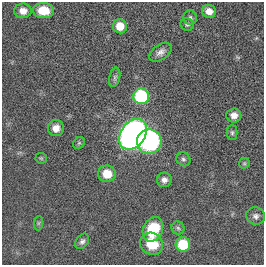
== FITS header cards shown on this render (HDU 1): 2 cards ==
NAXIS1  =                  262
NAXIS2  =                  263

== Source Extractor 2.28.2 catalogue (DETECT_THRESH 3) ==
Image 262 x 263 px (HDU 1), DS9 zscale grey, 1 PNG px = 1 image px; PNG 266 x 267 px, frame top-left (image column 1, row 263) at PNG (2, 2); each listed source drawn as its Kron ellipse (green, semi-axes under 4 px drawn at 4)
Background 0.00266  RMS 0.05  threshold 0.151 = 3 sigma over >= 5 px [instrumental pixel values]
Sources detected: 27; all 27 listed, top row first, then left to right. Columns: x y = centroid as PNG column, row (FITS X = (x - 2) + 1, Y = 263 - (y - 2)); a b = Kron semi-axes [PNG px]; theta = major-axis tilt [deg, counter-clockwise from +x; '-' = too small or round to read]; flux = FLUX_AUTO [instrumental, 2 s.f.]
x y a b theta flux
43 10 10 7 -4 64
23 11 8 7 - 27
209 11 7 6 - 28
190 17 7 6 - 8.7
187 24 7 6 - 7.1
120 26 7 7 - 57
161 52 12 7 35 18
115 77 10 5 77 8.8
141 96 8 8 - 310
234 115 7 7 - 20
56 128 8 8 - 28
232 133 7 5 -90 6.7
133 134 17 12 55 2100
149 142 12 12 - 630
79 143 6 5 - 5.4
41 158 6 5 - 4.7
183 159 7 6 - 8.5
244 163 6 5 - 4.6
107 174 9 8 - 62
164 180 7 7 - 17
256 216 9 8 - 14
38 223 7 4 89 5.3
178 228 6 6 - 8.5
153 229 13 9 64 140
82 241 8 6 53 10
152 244 12 10 -39 93
183 244 7 7 - 120